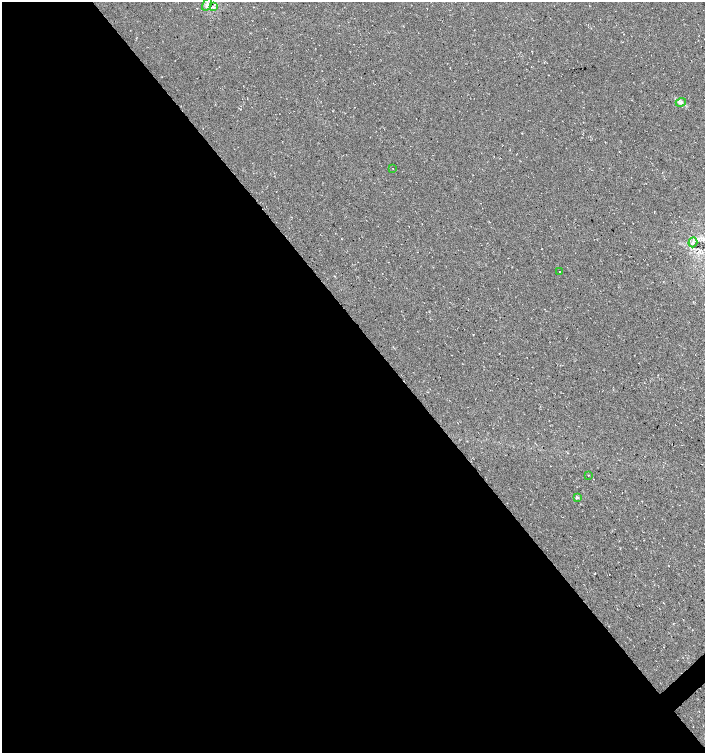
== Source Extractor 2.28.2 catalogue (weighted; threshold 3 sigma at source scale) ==
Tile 9 of 4 x 4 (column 1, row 3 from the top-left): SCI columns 145-1549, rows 1507-3008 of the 5974 x 6011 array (HDU 1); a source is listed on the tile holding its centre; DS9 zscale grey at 2 x 2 block average (1 PNG px = mean of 2 x 2 image px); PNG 707 x 755 px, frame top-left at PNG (2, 2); each listed source drawn as its Kron ellipse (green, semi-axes under 4 px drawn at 4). Shown black and unused: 57% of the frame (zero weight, under 3 of 4 exposures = <1% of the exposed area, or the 3 px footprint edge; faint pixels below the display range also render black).
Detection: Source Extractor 2.28.2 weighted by HDU 2 'WHT'; one run over the whole footprint, this tile lists its part. Background 0.0145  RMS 0.0052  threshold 0.0235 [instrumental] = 3 sigma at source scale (4.5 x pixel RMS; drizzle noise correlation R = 1.50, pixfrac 1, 0.0396/0.0396 arcsec/px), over >= 5 px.
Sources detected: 8; all 8 listed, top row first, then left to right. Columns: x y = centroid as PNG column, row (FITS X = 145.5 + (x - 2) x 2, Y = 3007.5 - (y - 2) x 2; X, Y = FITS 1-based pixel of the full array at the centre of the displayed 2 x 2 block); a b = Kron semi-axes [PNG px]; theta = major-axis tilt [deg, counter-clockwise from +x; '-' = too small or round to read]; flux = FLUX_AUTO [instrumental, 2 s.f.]
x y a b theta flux
207 4 7 3 58 4.3
213 7 4 3 - 2
681 102 5 3 - 3.1
393 168 2 2 - 0.54
693 242 5 4 - 2.2
559 272 2 2 - 0.6
588 475 2 2 - 0.52
578 497 3 3 - 1.3
Overlapping masked pixels (flux is a lower limit): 1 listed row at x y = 207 4